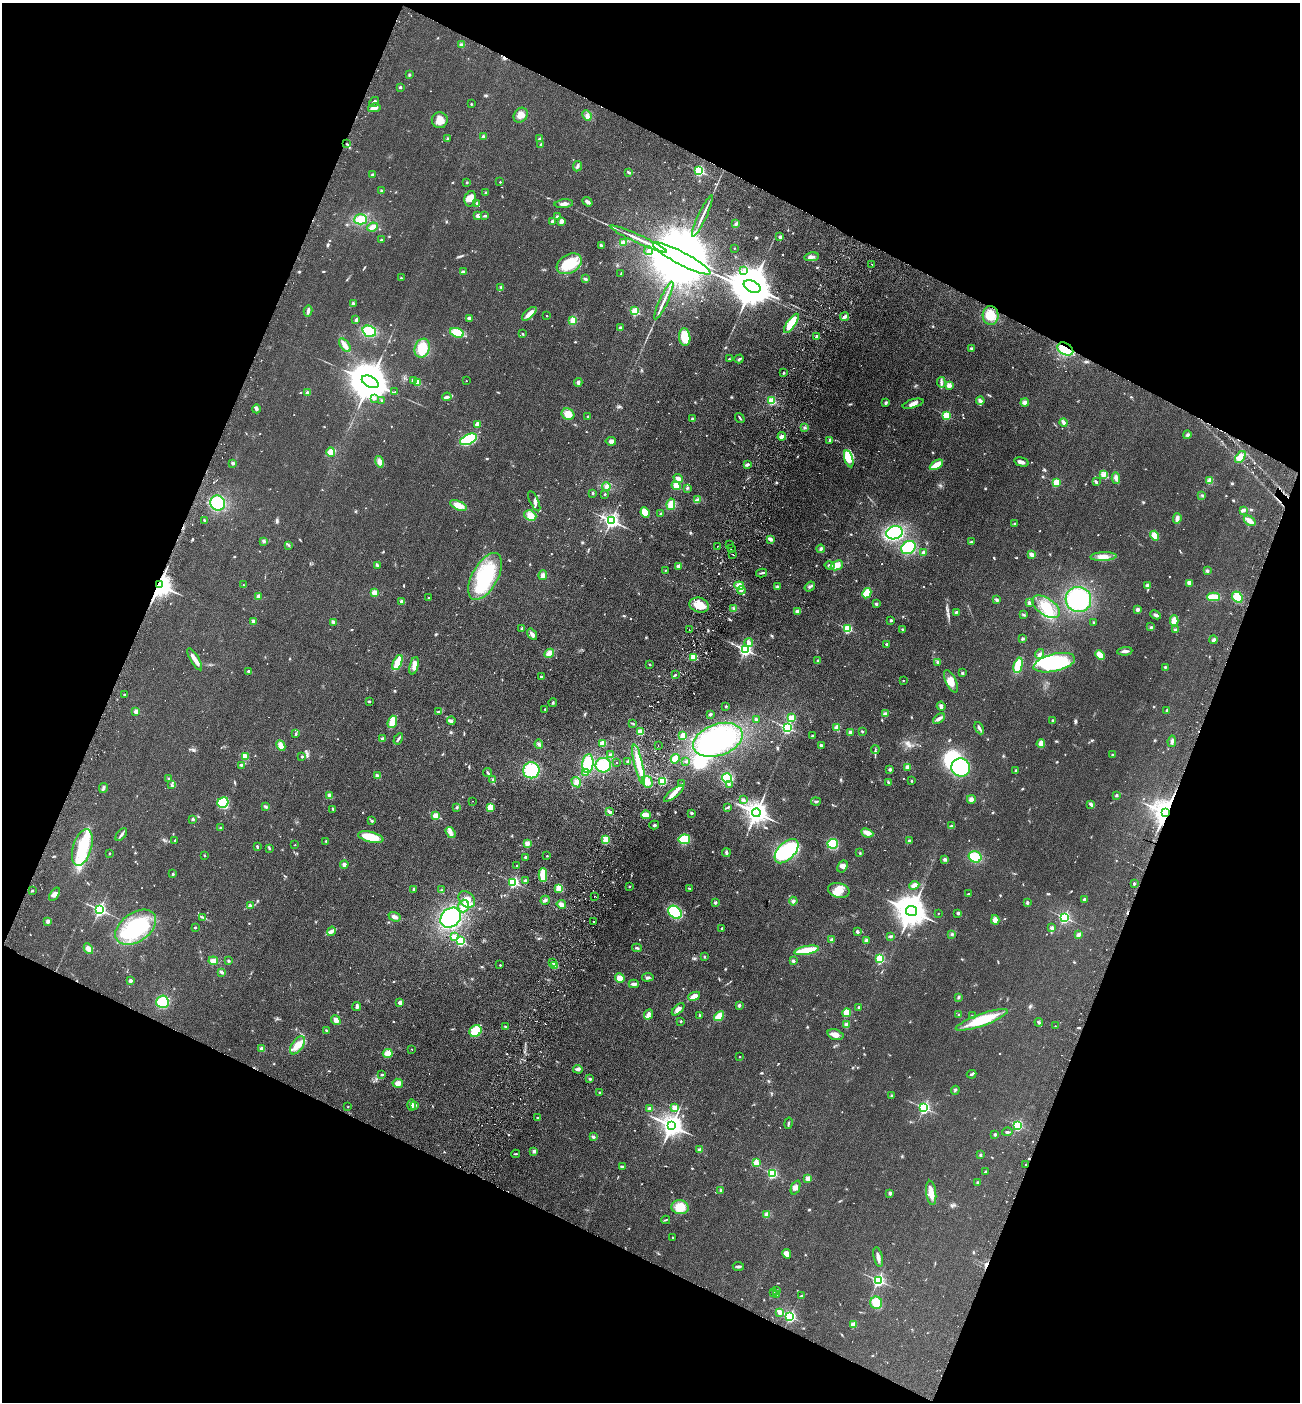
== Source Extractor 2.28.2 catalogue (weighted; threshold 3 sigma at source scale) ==
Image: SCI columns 197-5388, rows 27-5624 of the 5718 x 5651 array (HDU 1 of 3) = the unmasked area's bounding box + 8 px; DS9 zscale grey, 4 x 4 block average (1 PNG px = mean of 4 x 4 image px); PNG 1302 x 1404 px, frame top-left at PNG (2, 3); each listed source drawn as its Kron ellipse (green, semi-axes under 4 px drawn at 4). Shown black and unused: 43% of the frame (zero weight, under 2 of 3 exposures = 3% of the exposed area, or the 3 px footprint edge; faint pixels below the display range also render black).
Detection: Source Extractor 2.28.2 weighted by HDU 2 'WHT'. Background 0.0766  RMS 0.0099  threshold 0.0447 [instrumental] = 3 sigma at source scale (4.5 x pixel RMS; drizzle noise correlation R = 1.50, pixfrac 1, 0.05/0.05 arcsec/px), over >= 5 px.
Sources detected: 970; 3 too faint to see at this stretch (4 x 4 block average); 12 inside a brighter object's white glare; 29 cosmic-ray / hot-pixel residue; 1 long thin detection or spike segment (spike, bleed or trail) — neither listed nor drawn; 12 coinciding with a brighter row at this scale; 38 inside a brighter listed object's ellipse — not listed separately; of the other 875, all 500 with FLUX_AUTO >= 4.98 (the completeness limit of this list) listed and drawn (375 fainter detections not listed), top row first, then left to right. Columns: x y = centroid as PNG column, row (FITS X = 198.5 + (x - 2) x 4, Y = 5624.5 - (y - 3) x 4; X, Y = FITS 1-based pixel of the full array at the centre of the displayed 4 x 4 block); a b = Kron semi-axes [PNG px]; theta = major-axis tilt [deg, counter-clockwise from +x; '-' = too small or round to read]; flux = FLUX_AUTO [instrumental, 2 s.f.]
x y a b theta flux
461 45 3 3 - 8.2
409 75 2 2 - 7.7
400 87 2 2 - 23
374 102 5 2 - 12
471 104 2 2 - 5.8
374 108 6 3 12 28
521 115 8 6 51 54
587 116 6 4 -66 20
440 120 8 8 - 51
483 136 2 2 - 12
540 138 4 2 - 6
448 139 4 2 - 6.8
347 144 2 2 - 5.1
541 144 2 2 - 24
577 166 5 2 - 13
699 171 2 2 - 810
629 172 4 2 - 9.6
372 175 2 2 - 42
467 182 2 2 - 22
500 182 2 2 - 10
381 190 3 2 - 5
485 193 3 2 - 5.5
470 199 8 5 76 45
587 202 5 3 - 16
477 203 4 3 - 9.9
564 204 9 3 7 25
478 216 2 2 - 71
485 216 3 2 - 9.2
702 216 23 2 65 40
557 217 2 2 - 33
361 219 6 5 - 74
552 221 2 2 - 35
561 221 4 4 - 21
736 224 3 3 - 9.2
372 227 5 3 - 35
780 237 2 2 - 38
639 239 31 2 -24 59
381 240 3 2 - 6.7
624 242 4 3 - 12
601 245 4 2 - 8.9
734 248 2 2 - 6.2
649 251 4 3 - 13
811 257 7 3 10 18
682 258 32 6 -27 170000
569 264 13 9 30 200
872 264 2 2 - 15
744 270 2 2 - 14
463 272 2 2 - 20
621 273 3 2 - 5.7
401 278 2 2 - 18
585 279 3 2 - 8.2
752 286 9 5 -27 32000
501 287 3 3 - 8.3
664 301 20 2 65 35
353 303 2 2 - 11
308 311 5 2 - 18
635 311 2 2 - 220
529 314 9 3 42 51
547 315 2 2 - 7
991 315 9 8 - 84
844 317 5 2 - 22
469 318 3 2 - 21
356 320 4 2 - 12
573 320 4 3 - 55
791 323 11 4 56 180
620 328 2 2 - 50
369 331 7 5 -20 160
457 333 7 4 -18 100
523 334 2 2 - 9.2
817 336 2 2 - 61
685 337 9 5 -84 120
345 345 8 3 -55 41
422 348 10 7 71 150
971 348 3 3 - 7.2
1065 349 8 5 -28 150
729 359 2 2 - 5.2
739 359 4 3 - 10
783 373 2 2 - 18
413 380 2 2 - 39
466 381 2 2 - 6
370 382 9 5 -28 29000
417 382 2 2 - 140
578 382 4 3 - 12
941 382 5 3 - 14
949 385 2 2 - 160
395 392 4 2 - 5.1
307 393 2 2 - 77
447 397 4 2 - 18
374 398 2 2 - 25
382 400 2 2 - 10
771 401 4 3 - 65
980 401 4 3 - 23
1025 402 4 3 - 27
885 403 3 2 - 6.1
913 404 11 3 16 33
256 409 4 3 - 14
568 414 6 5 - 52
588 416 3 2 - 6.6
947 416 2 2 - 460
740 418 5 2 - 6.6
692 419 2 2 - 44
1063 423 4 3 - 21
477 424 2 2 - 120
805 428 2 2 - 5.4
1187 435 4 3 - 10
782 436 4 4 - 16
468 439 9 5 25 300
830 440 3 3 - 9.8
611 441 5 4 - 18
331 452 5 4 - 71
1240 457 7 4 54 57
849 459 9 3 -75 110
379 462 6 4 -75 34
1021 462 7 3 -14 25
233 463 2 2 - 49
748 464 3 3 - 9.3
936 465 7 3 32 110
1103 475 3 3 - 20
1116 478 6 4 -85 22
678 479 5 3 - 35
1210 481 2 2 - 220
1056 482 2 2 - 380
1096 482 4 2 - 13
606 486 4 3 - 13
676 486 4 3 - 36
687 488 3 2 - 5.3
592 493 2 2 - 6
605 494 2 2 - 16
1202 495 3 2 - 5.7
697 499 4 2 - 9.6
534 501 11 3 -66 18
218 503 7 7 - 260
671 504 6 4 79 66
458 505 9 4 -23 58
1243 510 4 3 - 19
645 513 5 4 - 91
660 514 3 2 - 7.7
530 516 6 5 - 42
1177 518 5 3 - 28
204 520 3 2 - 5.8
611 520 3 2 - 2200
1250 521 6 3 -36 54
1014 524 2 2 - 20
894 533 8 6 16 410
1155 536 5 4 - 62
770 539 4 2 - 27
264 541 3 3 - 6.9
971 542 3 2 - 7.5
730 544 2 2 - 15
289 545 4 2 - 6.2
717 546 2 2 - 11
908 548 8 6 35 210
731 549 2 2 - 5.9
821 549 4 3 - 11
924 553 2 2 - 94
733 554 2 2 - 10
1032 555 4 2 - 37
1103 557 13 4 3 54
377 565 3 2 - 8.9
829 565 5 3 - 15
837 565 6 5 - 53
678 566 2 2 - 83
665 570 2 2 - 10
1207 571 3 3 - 11
761 573 5 2 - 8.9
543 575 5 3 - 21
485 576 26 12 61 410
1189 583 4 3 - 29
159 585 3 3 - 6500
243 585 2 2 - 5.3
1148 585 2 2 - 60
739 586 5 4 - 43
777 587 3 3 - 7
810 587 6 3 36 11
741 590 4 3 - 12
374 592 3 3 - 34
867 593 5 4 - 88
258 596 3 2 - 16
1213 597 6 3 1 110
1237 597 6 5 - 88
428 598 2 2 - 9
1078 599 13 12 - 430
997 600 3 2 - 12
402 601 2 2 - 65
1029 603 3 3 - 9.8
876 604 3 3 - 8.7
699 605 10 7 -15 75
1046 607 16 8 -35 150
734 609 4 2 - 5.8
1138 609 2 2 - 59
798 611 3 2 - 36
956 612 3 2 - 9.6
1024 615 4 2 - 5.7
1156 615 5 3 - 14
891 620 2 2 - 28
254 621 2 2 - 75
1174 621 5 4 - 81
333 622 4 3 - 10
1093 623 2 2 - 5.1
1151 627 4 2 - 6.8
522 629 3 2 - 11
848 629 2 2 - 490
902 629 2 2 - 8
689 630 2 2 - 5.1
1175 630 3 3 - 7.5
532 634 6 2 -54 29
1023 639 3 2 - 8.8
1213 640 4 3 - 13
749 642 4 3 - 24
887 644 2 2 - 29
745 650 2 2 - 1500
1125 651 7 2 5 21
549 653 5 3 - 37
1039 654 5 3 - 12
1100 655 5 4 - 66
693 657 2 2 - 250
195 659 12 2 -59 58
818 661 3 3 - 6.6
397 662 8 3 66 170
938 662 2 2 - 9.7
1054 663 21 8 13 560
649 664 2 2 - 19
1018 665 8 4 76 140
414 666 9 4 75 32
1165 667 2 2 - 6.2
249 671 4 3 - 10
963 673 2 2 - 32
675 675 3 2 - 5.1
541 677 2 2 - 22
903 680 2 2 - 7
951 681 12 5 -66 59
124 695 2 2 - 19
369 701 2 2 - 22
553 702 4 2 - 6.9
726 706 3 2 - 6.2
941 706 4 3 - 18
545 709 2 2 - 5.1
1167 710 3 2 - 7.1
136 711 2 2 - 97
439 712 4 2 - 8
710 714 3 2 - 9.5
885 714 4 3 - 21
791 718 4 3 - 61
756 719 4 2 - 7.2
939 719 7 3 37 21
1053 720 2 2 - 26
451 721 4 3 - 14
392 722 6 4 69 34
632 723 4 2 - 5.5
837 727 3 2 - 49
787 728 2 2 - 980
979 728 6 2 -64 16
862 731 3 2 - 5.4
640 732 4 3 - 45
850 732 2 2 - 99
296 734 4 2 - 8.7
683 736 3 2 - 46
812 736 2 2 - 8.6
382 739 3 3 - 14
398 739 6 2 58 11
718 740 25 15 20 640
1172 741 6 3 80 15
603 743 3 3 - 58
539 744 4 3 - 11
1041 744 4 3 - 33
658 745 2 2 - 5.6
821 745 2 2 - 13
281 746 5 3 - 51
875 750 4 2 - 5.9
610 755 3 3 - 16
1113 755 2 2 - 24
302 756 2 2 - 21
245 757 4 3 - 52
675 759 5 3 - 67
628 761 3 3 - 13
686 761 3 2 - 5.9
616 762 2 2 - 17
588 764 9 5 84 230
639 764 20 3 -77 110
241 765 3 2 - 6.1
603 765 7 7 - 200
908 767 3 2 - 43
961 767 9 9 - 420
890 769 2 2 - 40
531 770 8 8 - 270
1016 770 2 2 - 22
488 772 4 2 - 9.5
585 772 3 2 - 9.7
377 776 3 2 - 23
727 778 5 5 - 230
169 779 3 3 - 6.3
493 779 4 2 - 6
663 781 2 2 - 450
911 781 2 2 - 5.4
576 782 5 4 - 22
647 782 6 5 - 47
888 782 3 2 - 6.6
682 784 3 2 - 6.2
729 784 3 2 - 5.3
171 785 2 2 - 5.8
103 788 5 3 - 11
674 793 12 4 38 40
1116 795 3 3 - 7.7
330 796 3 2 - 36
971 799 4 4 - 19
743 800 4 3 - 10
473 801 2 2 - 12
816 801 5 2 - 9.1
223 802 6 5 - 190
1091 804 4 2 - 20
266 807 4 2 - 8.8
457 807 3 2 - 7.2
490 807 4 3 - 65
727 808 4 2 - 6.5
333 809 4 2 - 6.5
609 812 4 2 - 14
692 813 3 2 - 9.9
756 813 4 3 - 6300
1165 813 4 3 - 7800
646 815 5 3 - 64
435 816 2 2 - 230
193 819 3 3 - 8
372 821 2 2 - 10
654 825 5 2 - 7
951 826 3 2 - 12
220 828 3 2 - 5.6
450 832 6 4 -55 24
867 833 6 3 -23 46
121 835 7 2 50 14
371 837 13 5 -14 160
684 839 6 5 - 140
175 840 3 2 - 6.9
606 840 4 3 - 70
326 841 2 2 - 19
909 841 2 2 - 24
527 843 2 2 - 140
833 844 5 5 - 160
295 845 2 2 - 7.3
257 846 3 2 - 7.4
82 847 19 9 73 290
269 848 3 2 - 6
786 851 15 8 47 450
109 853 2 2 - 5.3
726 853 4 2 - 16
860 853 3 2 - 5.1
204 855 2 2 - 13
547 856 2 2 - 8.5
526 857 2 2 - 15
975 857 6 5 - 130
945 859 4 2 - 15
344 864 4 4 - 15
516 866 2 2 - 7.8
842 867 6 4 59 21
173 874 2 2 - 22
543 875 7 4 -88 110
525 881 2 2 - 13
513 882 2 2 - 790
1134 884 3 2 - 5.3
914 885 5 3 - 35
629 886 2 2 - 12
559 888 4 4 - 53
690 888 3 2 - 5.1
413 889 3 2 - 6.7
32 890 3 2 - 6.5
442 890 3 2 - 5.6
839 890 11 7 -14 60
54 894 7 4 56 24
968 894 2 2 - 5.5
594 896 2 2 - 13
467 899 9 7 -43 60
1084 899 2 2 - 46
545 900 4 3 - 13
793 901 4 4 - 13
715 902 2 2 - 42
1027 903 2 2 - 13
561 904 5 4 - 26
251 906 4 2 - 10
464 906 6 5 - 48
100 910 2 2 - 1600
912 911 6 5 - 13000
675 912 7 5 -42 280
938 913 2 2 - 6.6
958 913 3 3 - 8.7
203 917 4 2 - 7.1
395 917 6 4 -20 21
1064 917 2 2 - 1200
451 918 11 9 41 550
995 920 5 4 - 32
48 921 3 3 - 14
594 921 2 2 - 5.5
136 927 23 14 35 520
195 927 2 2 - 22
722 928 2 2 - 16
1052 928 4 3 - 16
331 931 5 3 - 15
857 932 3 2 - 12
952 934 2 2 - 8.9
1079 934 4 3 - 16
891 936 3 3 - 7.7
454 937 2 2 - 120
832 940 2 2 - 84
460 941 2 2 - 600
866 941 2 2 - 74
637 948 5 2 - 8.8
88 949 5 4 - 31
807 950 12 3 11 200
704 957 3 2 - 5.2
880 959 2 2 - 490
213 961 5 3 - 40
228 961 2 2 - 34
793 961 3 3 - 11
552 963 2 2 - 5.1
500 965 2 2 - 14
555 965 2 2 - 200
221 972 4 2 - 11
648 977 6 2 7 15
620 978 5 4 - 38
130 981 2 2 - 52
634 984 5 3 - 20
694 996 6 3 22 53
958 997 3 3 - 7.3
162 1002 6 6 - 130
400 1002 2 2 - 86
739 1005 2 2 - 48
357 1006 4 3 - 16
858 1007 2 2 - 5.2
678 1009 8 3 43 33
846 1013 4 3 - 79
648 1014 6 3 65 21
700 1015 3 2 - 6
959 1015 2 2 - 6.9
972 1015 2 2 - 6
719 1016 6 4 41 87
336 1020 5 3 - 30
982 1020 27 6 19 240
681 1021 2 2 - 20
1039 1022 4 2 - 6.9
847 1025 2 2 - 140
1055 1026 2 2 - 5.1
506 1027 3 2 - 9.7
326 1030 3 2 - 5
475 1031 6 5 - 120
835 1035 8 5 -16 32
297 1045 10 5 53 71
262 1049 4 3 - 19
412 1049 2 2 - 5.2
388 1053 5 4 - 55
740 1057 2 2 - 6.5
578 1069 5 3 - 14
972 1074 5 2 - 11
382 1075 4 2 - 5.9
590 1079 2 2 - 8
398 1083 5 4 - 25
955 1090 4 2 - 6.4
600 1093 2 2 - 23
892 1096 3 2 - 5.8
411 1105 6 3 -90 27
415 1105 3 3 - 10
348 1107 2 2 - 5.6
650 1108 2 2 - 44
675 1108 2 2 - 120
924 1108 2 2 - 1200
537 1117 2 2 - 8
788 1123 5 2 - 8.4
1018 1125 2 2 - 730
671 1126 4 3 - 5200
1007 1132 5 2 - 9.4
995 1135 2 2 - 37
593 1137 3 2 - 12
700 1150 2 2 - 82
534 1151 3 3 - 14
516 1154 4 2 - 6.4
980 1155 2 2 - 29
756 1163 2 2 - 160
1025 1165 2 2 - 5.6
622 1167 2 2 - 19
985 1172 3 2 - 6.2
772 1173 2 2 - 680
808 1178 2 2 - 140
978 1182 2 2 - 31
796 1188 7 4 66 22
721 1190 2 2 - 34
890 1193 3 3 - 12
931 1193 12 5 -83 56
680 1207 9 7 -7 99
767 1214 3 3 - 28
666 1220 4 2 - 5.8
673 1238 3 2 - 5.2
787 1254 5 3 - 48
878 1257 10 3 -77 31
738 1266 5 2 - 9.8
878 1280 2 2 - 1200
777 1290 3 2 - 6.6
773 1293 3 2 - 6.7
776 1294 3 2 - 8.3
802 1295 4 2 - 7.1
876 1303 6 6 - 81
780 1312 2 2 - 100
790 1316 2 2 - 1100
853 1325 2 2 - 140
Overlapping masked pixels (flux is a lower limit): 3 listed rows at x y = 1065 349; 159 585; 1165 813
Diffuse or blended objects may show on this block-average render without a row.